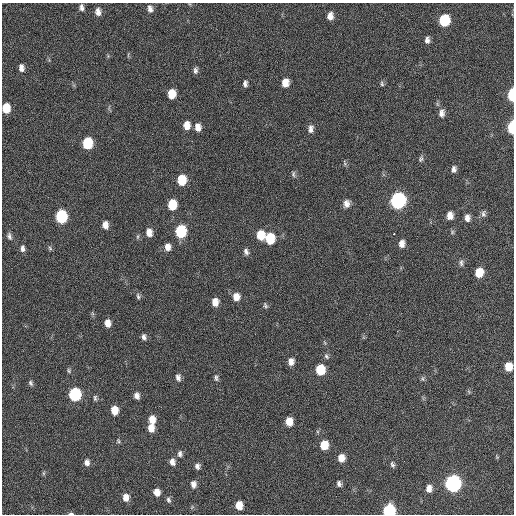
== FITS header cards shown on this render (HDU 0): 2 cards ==
NAXIS1  =                  512 / Axis length
NAXIS2  =                  512 / Axis length

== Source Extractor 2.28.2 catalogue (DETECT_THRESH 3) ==
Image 512 x 512 px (HDU 0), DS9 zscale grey, 1 PNG px = 1 image px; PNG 516 x 516 px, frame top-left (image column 1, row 512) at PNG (2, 3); no overlay
Background 20.9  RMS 5.1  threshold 15.3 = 3 sigma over >= 5 px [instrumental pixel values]
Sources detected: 90; all 90 listed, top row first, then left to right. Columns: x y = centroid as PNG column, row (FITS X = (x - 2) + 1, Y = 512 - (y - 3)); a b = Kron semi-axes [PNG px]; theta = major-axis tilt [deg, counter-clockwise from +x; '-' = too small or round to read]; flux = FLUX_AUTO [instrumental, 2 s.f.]
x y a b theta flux
81 7 8 6 -85 1300
150 9 9 6 -77 1600
98 12 9 6 -85 2100
330 16 8 6 83 2400
444 20 8 7 - 20000
427 40 8 5 82 1300
21 68 8 5 -87 1800
195 70 8 5 88 1000
285 83 8 6 87 3800
245 84 8 5 -89 1100
382 84 7 5 -76 630
172 94 8 6 90 5700
512 94 8 4 88 22000
6 108 8 6 -88 7200
442 113 10 7 81 1800
187 125 8 7 - 3400
198 127 8 6 -84 2600
512 127 8 4 88 21000
311 129 10 6 86 1600
88 143 8 7 - 18000
421 159 8 6 70 790
344 163 9 3 -75 520
454 169 7 5 87 1200
293 174 9 5 86 710
182 180 8 6 -90 9700
398 200 9 8 - 99000
346 203 9 7 81 2100
172 205 8 6 88 10000
483 214 10 6 84 1100
450 215 8 6 89 2400
61 216 9 7 -86 30000
467 218 8 6 -88 1800
105 225 8 6 -85 2300
181 231 8 7 - 24000
452 232 6 5 - 550
149 233 8 6 -85 2800
394 234 3 3 - 3600
261 235 9 7 -87 6700
9 236 10 6 -75 1100
270 239 8 7 - 12000
402 244 8 6 83 2200
168 247 8 6 -89 2200
22 248 9 5 -90 1200
50 248 7 5 -67 610
246 252 8 6 -70 1200
461 263 9 5 85 920
479 272 8 6 80 6600
138 296 8 5 -72 800
236 297 9 7 -87 3000
215 302 8 6 89 3300
265 305 8 4 -60 680
108 323 7 5 -81 2800
144 337 8 5 -78 1100
325 343 6 3 -71 420
326 356 8 6 -58 830
291 362 8 6 83 2100
508 366 7 6 - 5500
320 370 8 7 - 12000
69 371 7 5 -61 600
178 378 9 6 -83 1300
216 378 9 5 -83 870
422 379 8 5 85 650
31 383 7 6 - 800
75 394 8 7 - 40000
137 396 8 6 -75 1600
95 398 8 5 -89 730
114 410 8 6 -81 5200
152 419 9 7 -78 3600
289 421 7 6 - 4700
151 428 9 6 -84 3500
118 441 6 4 -69 510
324 445 8 7 - 7000
180 454 9 7 88 1200
497 457 5 4 - 360
341 458 8 7 - 3300
87 462 8 7 - 1700
172 462 8 6 -85 1900
392 464 8 5 -66 770
197 466 7 6 - 1200
43 473 7 4 90 500
453 483 8 7 - 120000
193 484 7 5 -87 1800
339 484 7 5 -82 990
429 488 8 7 - 2300
157 492 7 6 - 2900
126 497 8 6 -82 2900
168 500 8 5 -71 840
239 505 7 6 - 5000
389 510 7 7 - 39000
71 513 6 3 0 610
At the frame edge (FLAGS 8, measured only in part): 6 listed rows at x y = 512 94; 6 108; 512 127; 508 366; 389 510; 71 513